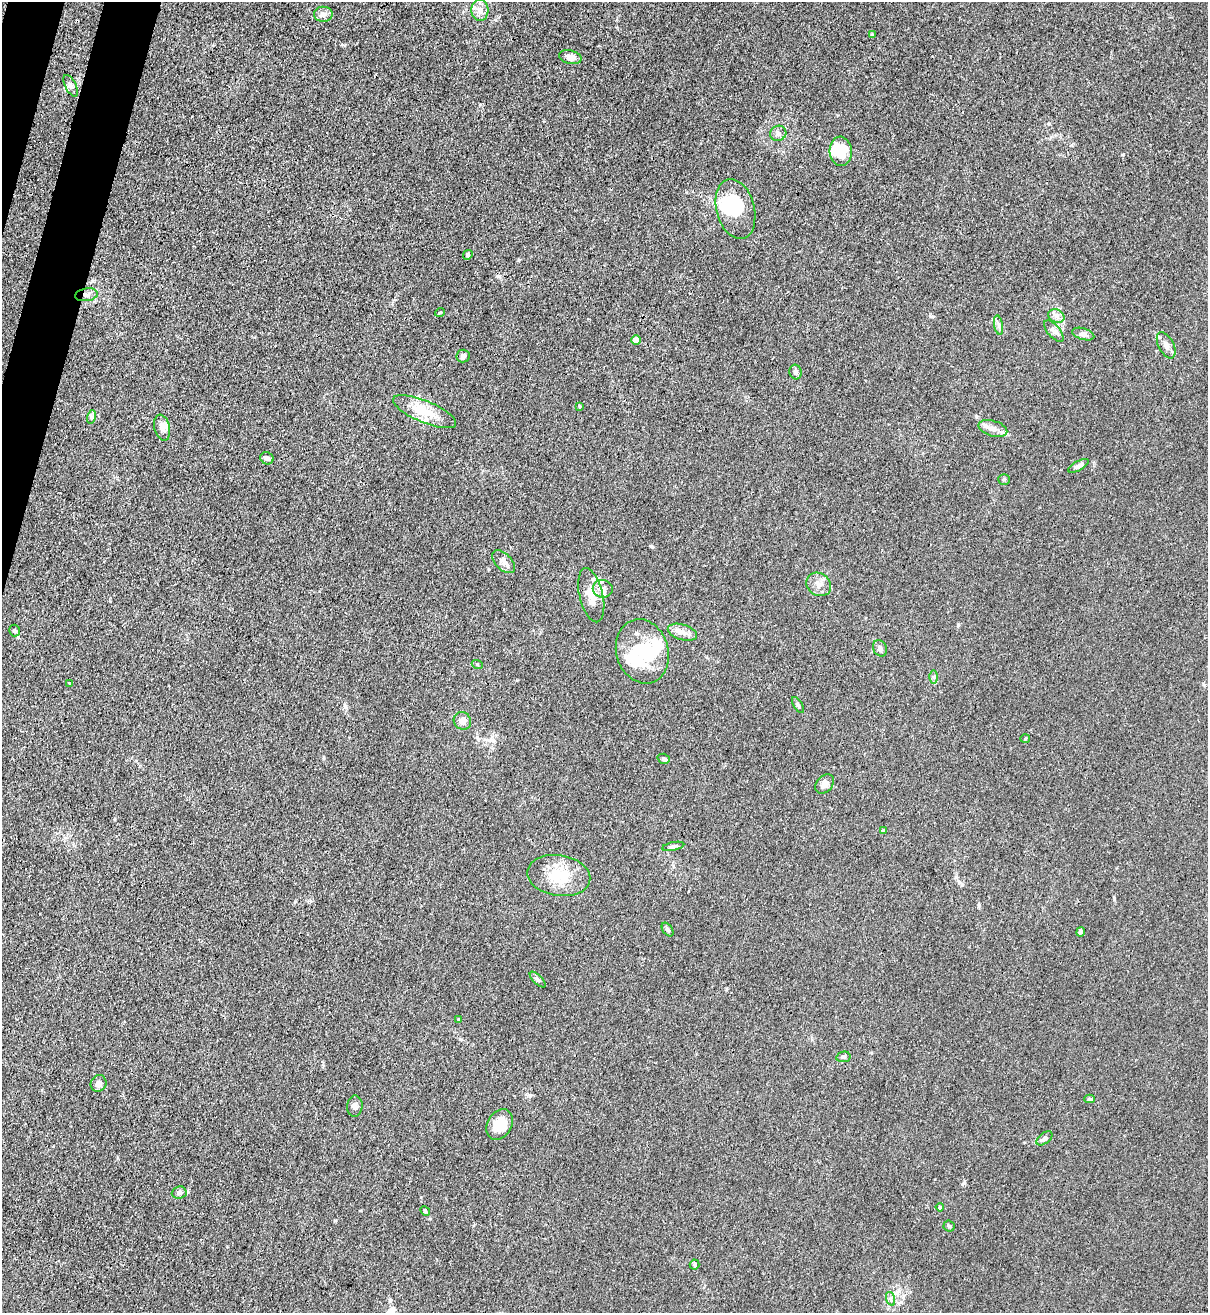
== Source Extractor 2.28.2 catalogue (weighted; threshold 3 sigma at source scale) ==
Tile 11 of 4 x 4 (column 3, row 3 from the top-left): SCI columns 2634-3839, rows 1346-2656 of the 5387 x 5310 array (HDU 1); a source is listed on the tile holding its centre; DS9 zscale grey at full resolution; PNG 1210 x 1315 px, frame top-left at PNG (2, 2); each listed source drawn as its Kron ellipse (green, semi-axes under 4 px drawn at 4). Shown black and unused: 2% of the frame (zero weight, under 3 of 4 exposures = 7% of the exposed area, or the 3 px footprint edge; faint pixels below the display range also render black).
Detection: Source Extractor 2.28.2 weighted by HDU 2 'WHT'; one run over the whole footprint, this tile lists its part. Background 0.0294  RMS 0.0029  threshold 0.0133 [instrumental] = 3 sigma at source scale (4.5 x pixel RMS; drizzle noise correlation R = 1.50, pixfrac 1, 0.05/0.05 arcsec/px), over >= 5 px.
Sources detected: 72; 4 inside a brighter object's white glare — neither listed nor drawn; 6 inside a brighter listed object's ellipse — not listed separately; the other 62 listed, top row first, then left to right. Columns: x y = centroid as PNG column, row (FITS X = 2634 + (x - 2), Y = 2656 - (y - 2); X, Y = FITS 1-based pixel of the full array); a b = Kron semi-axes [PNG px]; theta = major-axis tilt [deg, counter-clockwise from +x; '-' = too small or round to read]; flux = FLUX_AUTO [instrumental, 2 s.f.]
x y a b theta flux
480 10 10 8 -86 2.1
323 14 9 7 1 1.5
872 35 4 4 - 0.48
570 57 11 6 -13 1.8
71 86 12 5 -64 0.95
778 133 8 7 - 0.99
841 151 14 11 -86 7.5
735 209 31 19 -75 13
468 255 5 4 - 0.43
86 295 11 6 8 1.4
440 312 5 3 - 0.25
1056 316 8 6 -22 1.2
998 325 10 4 -79 0.87
1054 331 13 6 -50 1.2
1083 334 11 5 -17 1
636 340 4 4 - 2.5
1166 345 14 7 -62 1.6
463 356 6 6 - 0.97
796 372 7 6 - 0.89
580 406 3 3 - 0.29
425 412 34 11 -23 8.3
91 417 7 4 74 0.59
162 428 13 7 -77 1.6
993 428 15 7 -16 2.1
267 458 7 6 - 1.1
1079 466 11 4 29 1.1
1004 479 6 5 - 0.41
503 562 14 8 -44 1.6
819 584 13 11 -35 2.2
603 589 10 8 -9 1.6
591 595 27 11 -76 4.7
14 630 6 5 - 0.53
682 632 15 7 -17 2.1
880 648 8 6 -66 1.1
642 651 32 26 -73 15
477 664 5 3 - 0.3
934 677 6 4 89 0.49
70 683 3 3 - 0.36
798 705 9 3 -58 0.49
462 721 9 8 - 1.5
1025 738 5 3 - 0.3
664 759 6 5 - 0.68
825 784 11 7 47 1.9
883 830 4 4 - 0.27
673 846 11 4 11 0.72
559 875 31 20 -9 9.9
668 929 8 4 -54 0.54
1081 932 5 4 - 0.72
538 980 10 4 -45 0.62
459 1020 4 3 - 0.25
843 1057 7 5 12 0.58
99 1083 8 7 - 1.4
1089 1099 5 4 - 0.49
355 1106 10 7 85 1.2
500 1124 16 12 59 5.5
1044 1138 9 5 38 1.1
179 1193 7 6 - 0.86
940 1207 4 4 - 0.44
425 1211 5 4 - 0.38
949 1226 5 5 - 0.43
695 1264 5 5 - 0.47
891 1299 7 4 -72 0.64
Overlapping masked pixels (flux is a lower limit): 1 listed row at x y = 86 295
Unlisted compact peaks at least as high as the median listed source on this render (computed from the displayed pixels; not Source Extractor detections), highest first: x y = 964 1183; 651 546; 1114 899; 958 625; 335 1220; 962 885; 477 737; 1049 124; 956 877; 1123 154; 931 316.